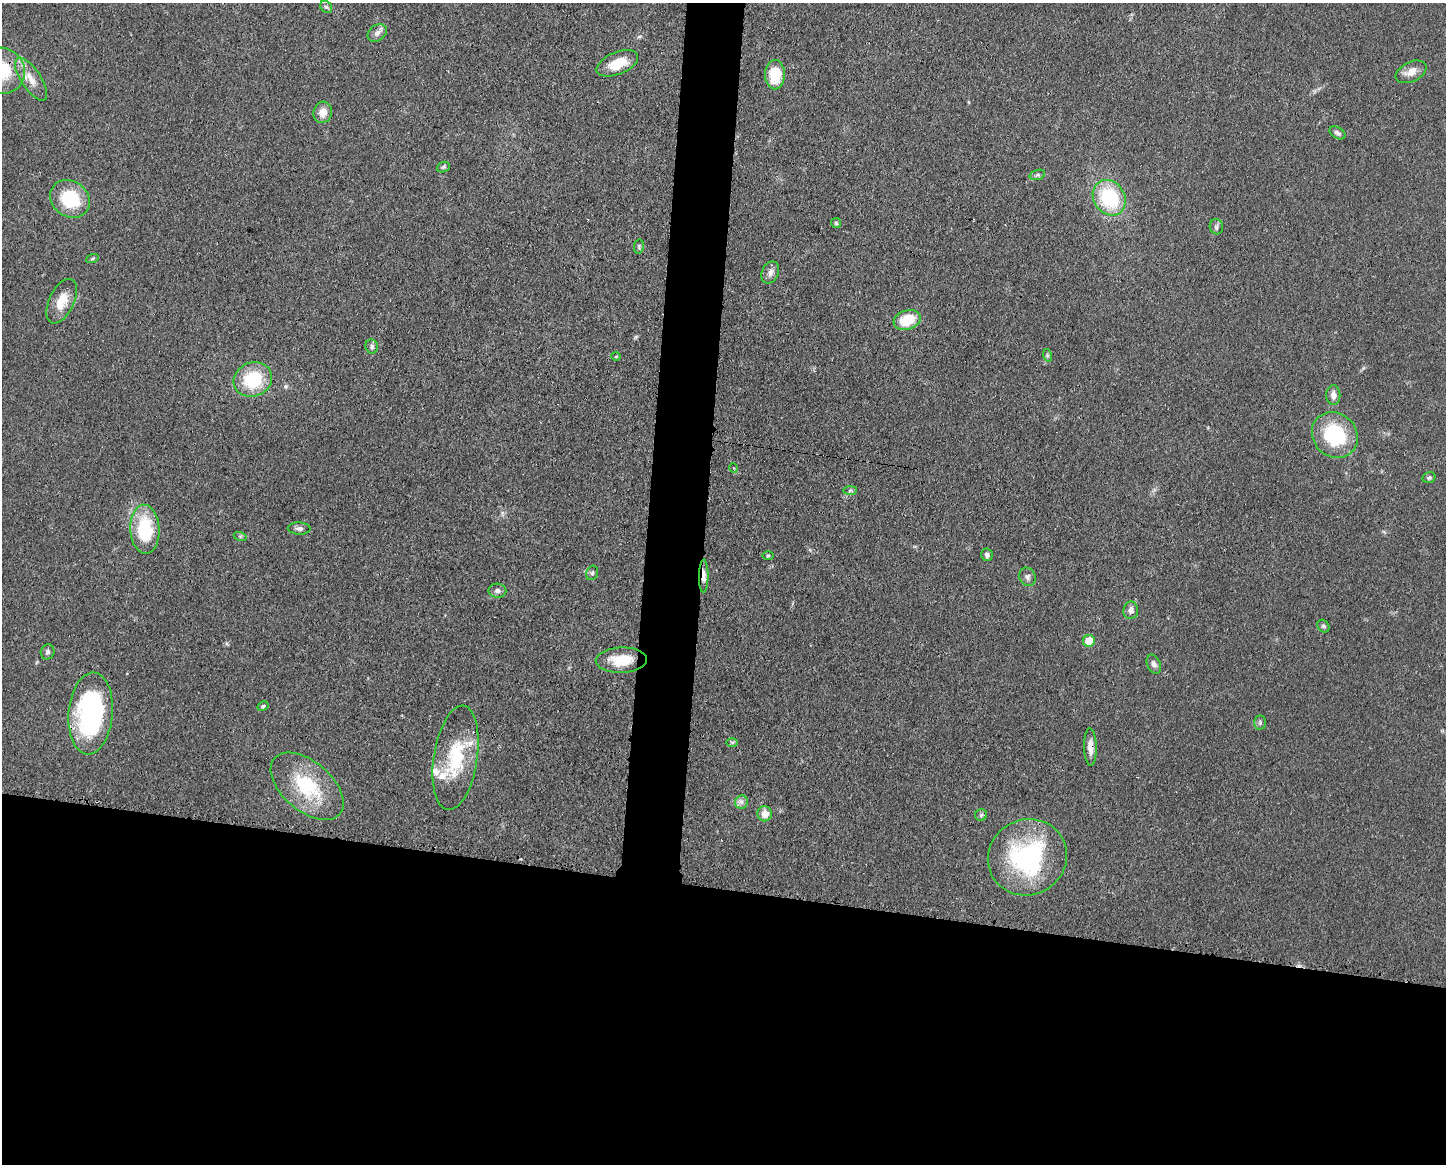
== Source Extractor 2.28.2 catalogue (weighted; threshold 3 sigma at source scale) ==
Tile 11 of 3 x 4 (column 2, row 4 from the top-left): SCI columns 1558-3001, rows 5-1166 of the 4672 x 4656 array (HDU 1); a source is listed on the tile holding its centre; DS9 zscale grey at full resolution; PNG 1448 x 1166 px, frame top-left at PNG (2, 3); each listed source drawn as its Kron ellipse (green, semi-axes under 4 px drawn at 4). Shown black and unused: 27% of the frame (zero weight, under 3 of 4 exposures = <1% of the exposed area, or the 3 px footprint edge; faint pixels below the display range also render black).
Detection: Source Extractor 2.28.2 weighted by HDU 2 'WHT'; one run over the whole footprint, this tile lists its part. Background 0.0585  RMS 0.0042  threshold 0.019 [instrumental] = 3 sigma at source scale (4.5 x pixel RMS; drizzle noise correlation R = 1.50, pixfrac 1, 0.05/0.05 arcsec/px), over >= 5 px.
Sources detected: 58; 1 cosmic-ray / hot-pixel residue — neither listed nor drawn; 2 inside a brighter listed object's ellipse — not listed separately; the other 55 listed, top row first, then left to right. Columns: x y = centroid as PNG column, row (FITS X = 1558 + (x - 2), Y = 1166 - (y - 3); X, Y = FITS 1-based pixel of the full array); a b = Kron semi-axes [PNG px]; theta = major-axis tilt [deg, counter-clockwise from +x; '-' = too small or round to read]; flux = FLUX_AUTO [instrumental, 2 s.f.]
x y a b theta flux
326 7 7 5 -41 0.88
377 33 10 7 35 2.2
617 63 22 11 22 9.6
2 71 24 22 -43 20
1411 72 16 9 26 4
775 75 15 10 90 14
31 79 25 10 -56 6.1
323 112 11 9 76 4.3
1337 133 9 5 -32 1.2
443 167 6 5 - 0.72
1037 175 8 4 18 0.94
1109 198 19 15 -57 30
70 199 21 17 -36 20
836 223 5 5 - 0.63
1216 227 8 6 -76 1.1
639 246 7 5 82 0.77
92 259 6 4 19 0.61
770 272 11 8 65 2.2
62 301 24 12 65 7.2
907 320 14 9 18 13
372 346 7 6 - 1.2
1047 355 6 4 -72 0.65
616 356 5 3 - 0.41
253 379 19 17 21 21
1333 395 10 7 89 2.4
1335 435 24 21 -45 31
733 468 5 3 - 0.45
1429 477 7 5 14 0.91
850 490 7 4 2 0.78
299 528 11 6 -2 1.5
145 529 24 14 -87 25
240 536 6 4 -18 0.7
987 555 6 6 - 1.1
768 556 6 4 1 0.5
592 573 7 5 65 0.88
704 576 16 5 89 3.2
1027 577 9 8 - 1.6
497 591 9 7 -3 1.7
1131 610 9 7 81 2.3
1323 626 7 5 -49 0.94
1089 641 6 6 - 8.1
47 652 7 7 - 1.1
621 660 25 12 2 12
1154 664 10 6 -65 1.5
263 706 6 4 27 0.87
91 713 41 22 85 72
1260 723 7 5 -90 0.87
732 742 6 4 1 0.63
1090 747 19 6 -88 3.7
456 758 53 22 81 26
307 786 43 24 -40 28
741 802 7 6 - 1.6
765 814 7 7 - 4.5
981 815 6 6 - 0.81
1027 857 40 37 27 59
Overlapping masked pixels (flux is a lower limit): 4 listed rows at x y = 2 71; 704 576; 1090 747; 1027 857
Isophote crosses this tile's border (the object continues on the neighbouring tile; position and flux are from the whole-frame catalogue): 1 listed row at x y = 2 71